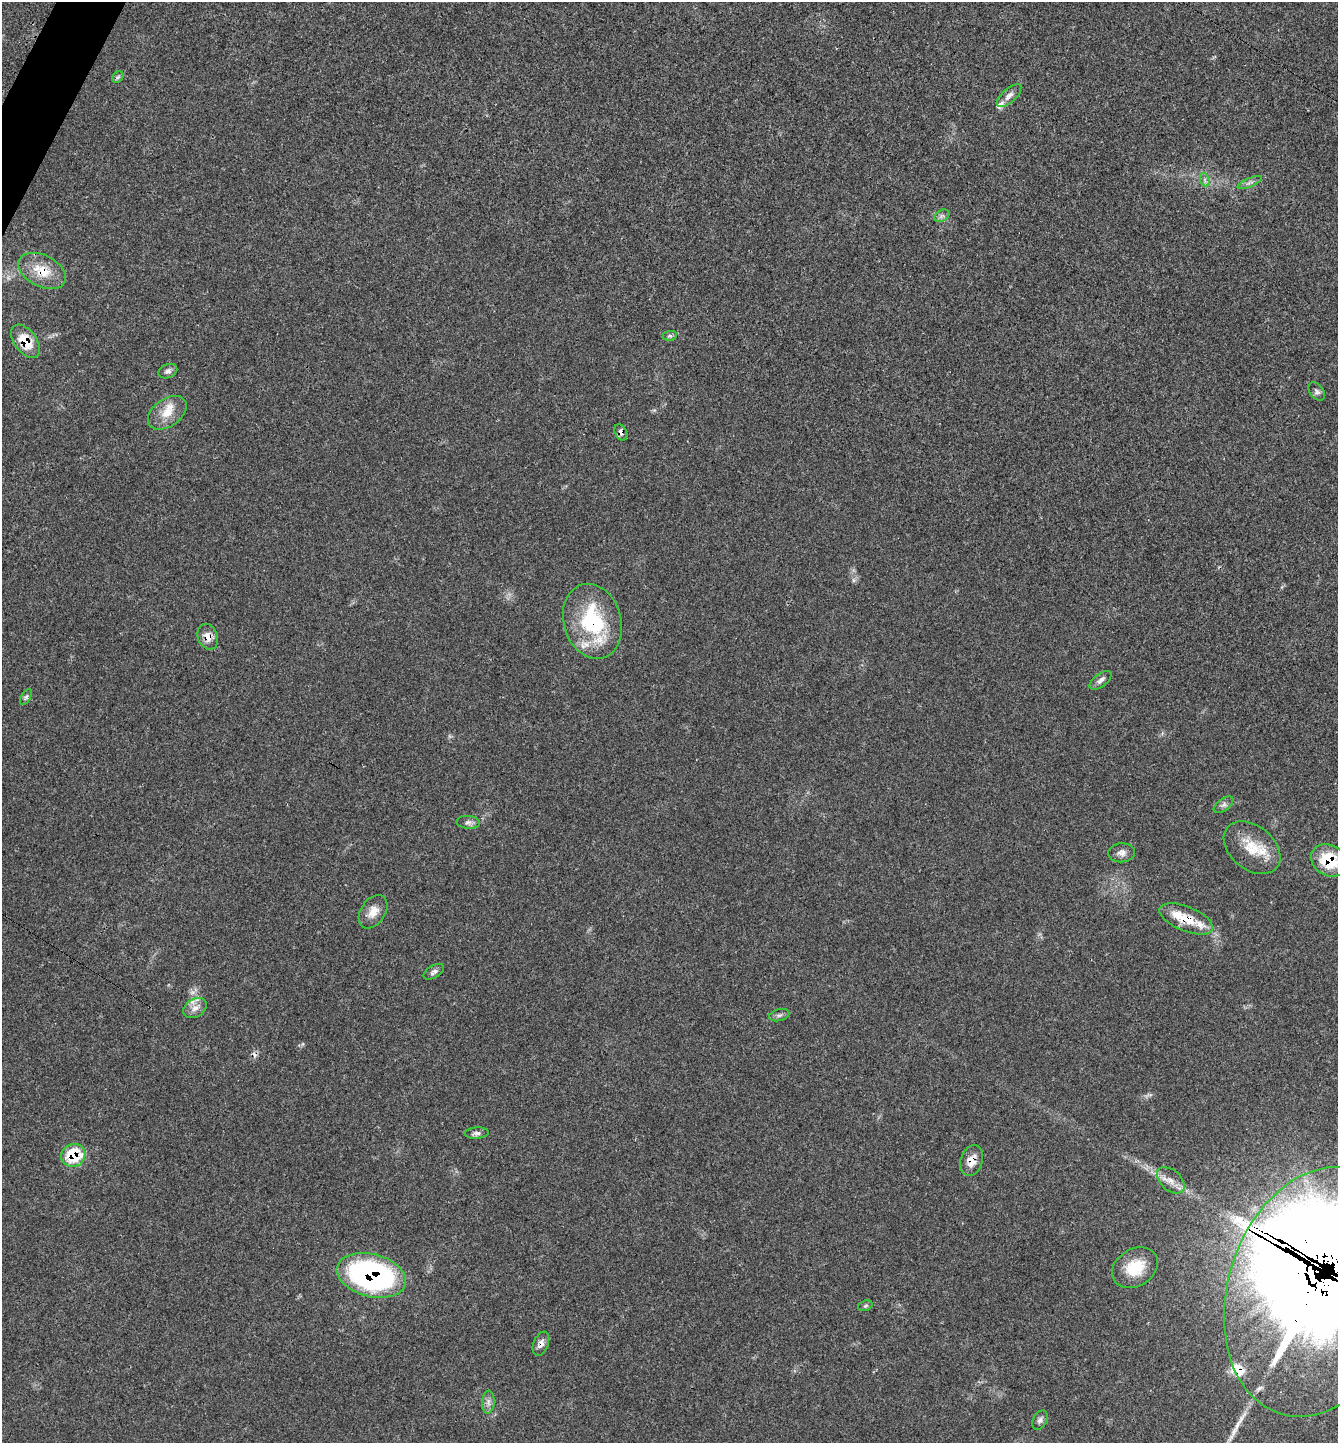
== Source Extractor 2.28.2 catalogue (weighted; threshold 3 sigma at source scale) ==
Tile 11 of 4 x 4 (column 3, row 3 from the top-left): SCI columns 2859-4194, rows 1484-2924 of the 5851 x 5844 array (HDU 1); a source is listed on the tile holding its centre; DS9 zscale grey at full resolution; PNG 1340 x 1445 px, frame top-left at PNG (2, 2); each listed source drawn as its Kron ellipse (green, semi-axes under 4 px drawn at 4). Shown black and unused: <1% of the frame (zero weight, under 3 of 4 exposures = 2% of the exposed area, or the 3 px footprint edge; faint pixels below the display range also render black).
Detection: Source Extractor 2.28.2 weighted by HDU 2 'WHT'; one run over the whole footprint, this tile lists its part. Background 0.0451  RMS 0.0045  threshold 0.0202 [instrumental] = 3 sigma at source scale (4.5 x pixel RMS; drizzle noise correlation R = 1.50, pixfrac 1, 0.05/0.05 arcsec/px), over >= 5 px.
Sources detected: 48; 2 cosmic-ray / hot-pixel residue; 1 long thin detection or spike segment (spike, bleed or trail) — neither listed nor drawn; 8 inside a brighter listed object's ellipse — not listed separately; the other 37 listed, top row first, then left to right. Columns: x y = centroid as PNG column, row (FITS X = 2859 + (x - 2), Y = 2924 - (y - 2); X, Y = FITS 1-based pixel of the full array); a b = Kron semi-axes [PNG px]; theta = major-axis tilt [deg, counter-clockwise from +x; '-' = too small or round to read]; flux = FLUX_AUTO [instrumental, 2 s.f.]
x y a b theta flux
118 77 6 5 - 0.77
1009 96 15 7 42 2.5
1205 180 7 4 -72 1.1
1250 183 13 4 23 1.5
942 216 8 5 30 1.2
42 271 25 15 -27 11
670 336 7 5 6 0.81
25 341 19 11 -54 10
168 371 10 6 23 1.6
1317 391 10 6 -52 1.3
167 413 22 13 35 7.4
621 432 9 5 -61 2
592 621 38 29 -74 39
208 637 13 9 -68 4.3
1101 680 13 6 37 1.9
26 697 9 4 59 0.97
1223 805 11 6 38 1.6
468 822 11 6 -5 1.7
1252 848 32 22 -39 14
1121 853 13 9 5 2.5
1329 860 19 15 -28 18
373 912 18 12 56 5
1186 919 28 12 -22 11
434 972 11 6 30 1.7
195 1008 12 9 32 3.1
779 1015 10 6 15 1.3
477 1133 12 5 4 1.4
73 1155 12 11 - 17
972 1161 16 11 71 5.1
1171 1180 16 10 -42 4.2
1135 1268 24 18 32 13
371 1275 35 21 -14 110
1318 1292 128 90 73 3200
865 1306 7 5 19 0.83
541 1344 12 7 68 2.6
488 1402 11 6 86 1.9
1040 1420 10 7 63 1.4
Overlapping masked pixels (flux is a lower limit): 12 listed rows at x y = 42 271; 25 341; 621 432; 592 621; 208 637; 1329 860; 1186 919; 73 1155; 972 1161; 371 1275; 1318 1292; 541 1344
Isophote crosses this tile's border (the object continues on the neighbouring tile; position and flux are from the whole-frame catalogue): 2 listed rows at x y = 1329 860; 1318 1292